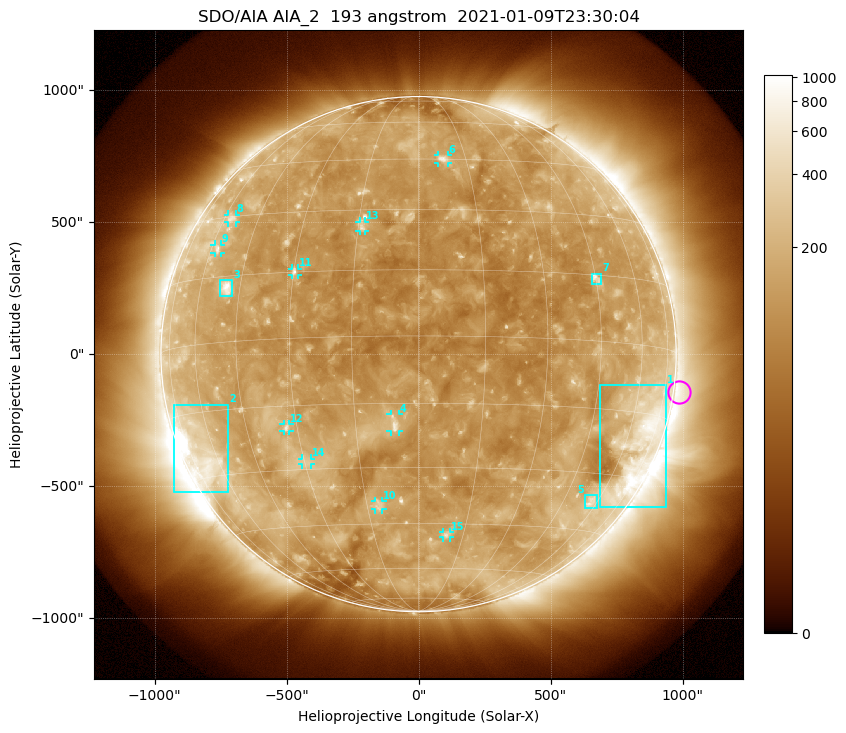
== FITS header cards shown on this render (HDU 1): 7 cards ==
TELESCOP= 'SDO/AIA'
INSTRUME= 'AIA_2'
WAVELNTH=                  193
WAVEUNIT= 'angstrom'
DATE-OBS= '2021-01-09T23:30:04.84'
CTYPE1  = 'HPLN-TAN'
CTYPE2  = 'HPLT-TAN'

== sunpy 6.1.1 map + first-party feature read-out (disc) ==
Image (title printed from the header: SDO/AIA AIA_2  193 angstrom  2021-01-09T23:30:04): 1024 x 1024 px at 2.4 arcsec/px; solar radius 976 arcsec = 407 px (full disc in frame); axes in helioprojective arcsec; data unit not stated in the header (colour bar unlabelled)
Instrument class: DISC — disc imager (sunpy class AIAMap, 193 A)
Bright regions (active regions / flare kernels): reference = the median radial profile (limb darkening/brightening removed); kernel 9 px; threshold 5 sigma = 188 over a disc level ~126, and >= 1.15x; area >= 12 px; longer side >= 10 px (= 24 arcsec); searched inside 0.97 R_sun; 15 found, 15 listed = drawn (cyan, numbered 1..; 10 of them under ~33 arcsec drawn as corner ticks so the feature stays visible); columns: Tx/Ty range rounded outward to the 5 arcsec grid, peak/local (2 s.f.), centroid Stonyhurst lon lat
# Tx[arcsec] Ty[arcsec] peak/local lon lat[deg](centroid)
1 685..940 -580..-115 4.7 +66 -23
2 -930..-720 -525..-190 13 -67 -25
3 -750..-705 220..280 6.6 -50 +12
4 -105..-75 -295..-225 5.4 -6 -20
5 630..675 -585..-535 3.1 +57 -37
6 75..110 725..755 4.1 +8 +45
7 655..690 265..305 4 +45 +14
8 -725..-690 500..530 3 -56 +29
9 -775..-745 385..415 3.2 -57 +22
10 -165..-135 -590..-555 3.1 -11 -40
11 -480..-455 300..325 3.9 -30 +15
12 -510..-490 -290..-265 3.5 -33 -20
13 -225..-205 465..505 3.6 -14 +26
14 -445..-405 -420..-395 2.7 -30 -28
15 90..120 -695..-675 3.2 +9 -48
Off-limb structures (1.02-1.3 R_sun): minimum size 162 px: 2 found; the strongest spans PA ~210..325 deg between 1.02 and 1.3 R_sun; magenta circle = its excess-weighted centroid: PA ~260 deg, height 1.02 R_sun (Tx ~985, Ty ~-145 arcsec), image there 1.7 x the reference